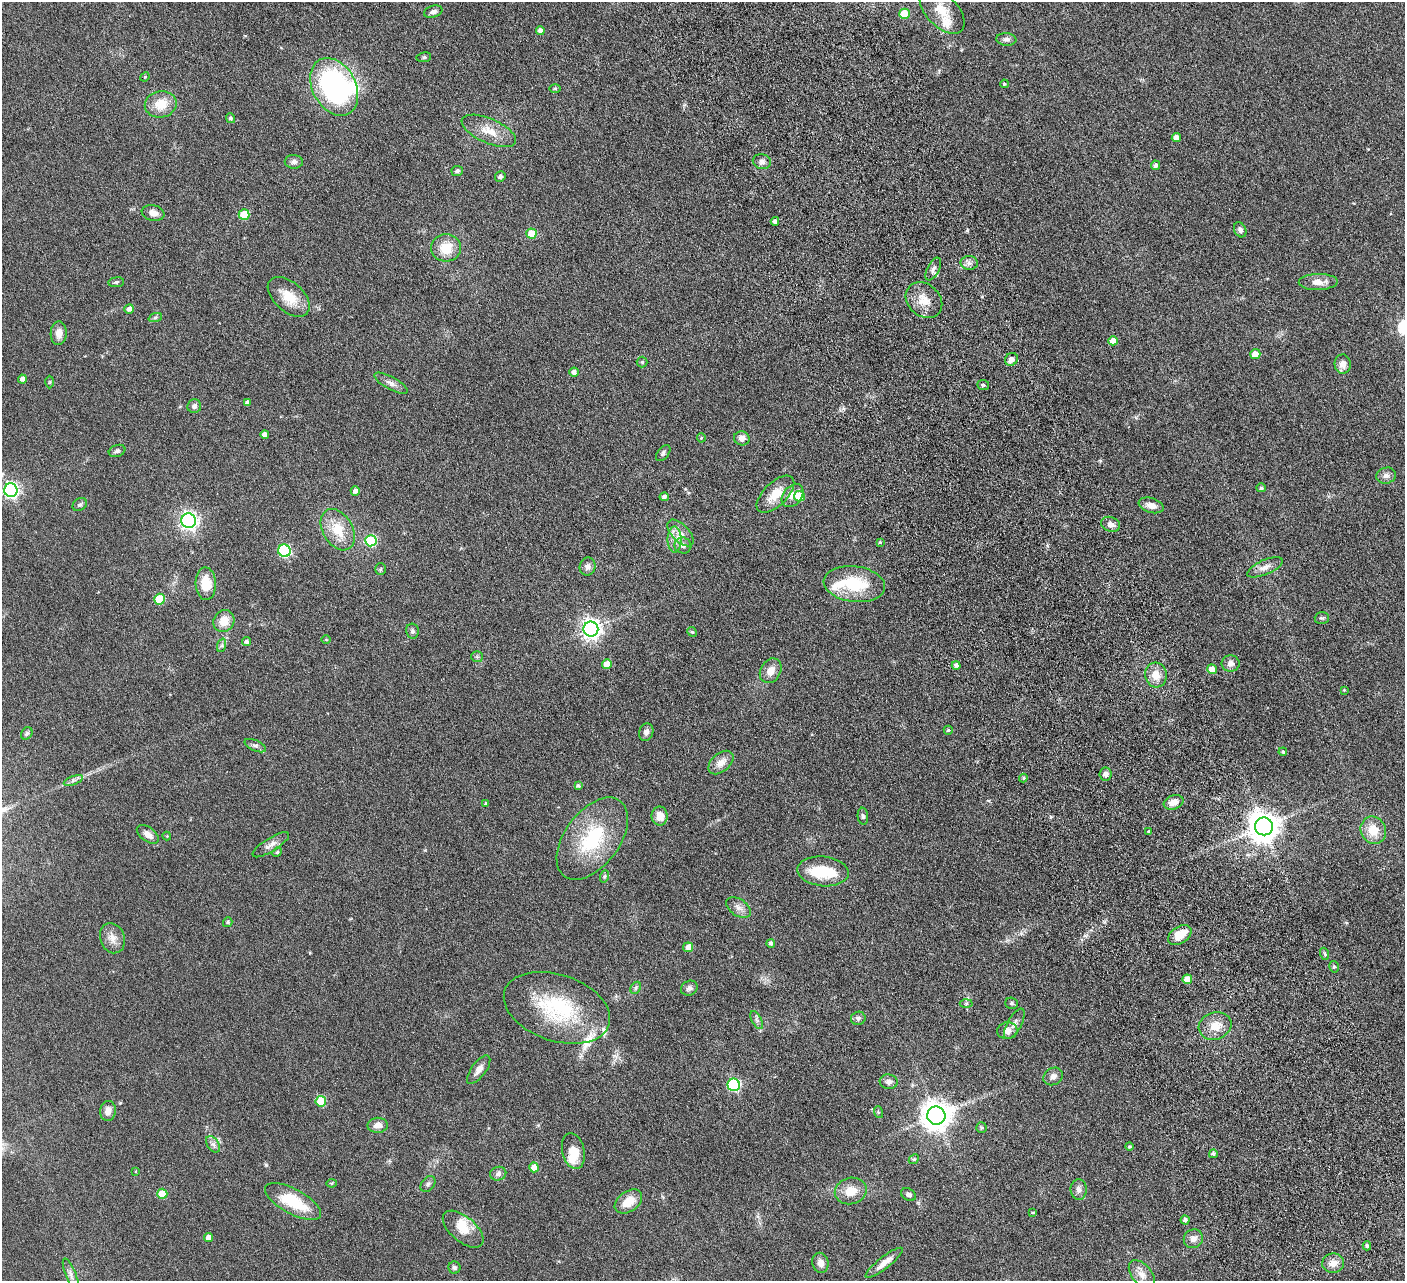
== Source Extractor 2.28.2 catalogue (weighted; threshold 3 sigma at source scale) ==
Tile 6 of 4 x 4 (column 2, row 2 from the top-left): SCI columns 1461-2863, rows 2881-4159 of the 5728 x 5631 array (HDU 1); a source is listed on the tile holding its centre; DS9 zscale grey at full resolution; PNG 1407 x 1283 px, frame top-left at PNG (2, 2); each listed source drawn as its Kron ellipse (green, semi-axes under 4 px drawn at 4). Nothing masked; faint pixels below the display range render black.
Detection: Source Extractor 2.28.2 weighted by HDU 2 'WHT'; one run over the whole footprint, this tile lists its part. Background 0.0566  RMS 0.0062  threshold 0.0255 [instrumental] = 3 sigma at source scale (4.09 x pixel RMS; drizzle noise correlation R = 1.36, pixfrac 0.8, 0.05/0.05 arcsec/px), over >= 5 px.
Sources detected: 182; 4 inside a brighter object's white glare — neither listed nor drawn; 5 inside a brighter listed object's ellipse — not listed separately; the other 173 listed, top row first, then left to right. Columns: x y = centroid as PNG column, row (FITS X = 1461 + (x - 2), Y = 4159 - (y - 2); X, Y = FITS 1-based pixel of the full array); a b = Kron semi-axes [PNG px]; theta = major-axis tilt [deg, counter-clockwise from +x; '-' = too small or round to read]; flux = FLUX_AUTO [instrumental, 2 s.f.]
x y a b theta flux
942 11 28 15 -46 13
433 12 9 6 16 1.9
904 14 5 5 - 16
540 30 4 4 - 2.2
1006 39 10 6 -5 1.9
424 57 7 5 10 0.98
145 77 5 4 - 0.62
1004 84 4 4 - 0.76
334 87 31 21 -61 120
555 88 6 4 0 0.74
161 104 16 13 11 11
230 118 5 4 - 1.2
489 131 29 12 -24 9.6
1176 138 4 4 - 3.9
294 162 9 7 -2 2.1
762 162 9 7 -14 2.2
1155 165 5 4 - 1.7
457 171 5 5 - 1.5
500 177 5 5 - 1.9
153 213 11 8 -12 3.9
244 215 5 5 - 18
775 221 4 4 - 1.8
1240 230 8 6 -63 1.8
531 234 5 5 - 14
446 248 15 13 4 11
969 263 8 7 - 2.1
933 269 12 6 62 2.1
116 282 8 5 8 0.94
1318 282 19 8 1 5.6
289 297 25 14 -42 13
924 300 20 16 -42 9.2
129 309 5 4 - 2.2
155 318 7 4 20 0.93
59 333 12 8 88 4.4
1113 341 5 4 - 5.1
1255 354 5 5 - 5.9
1011 359 7 6 - 2.9
642 362 5 5 - 0.92
1343 364 9 8 - 3.6
574 372 4 4 - 2.5
22 379 4 4 - 2
50 382 6 4 88 0.67
391 383 18 6 -28 3
983 385 6 5 - 0.91
247 403 4 4 - 1.9
194 406 7 7 - 1.9
265 434 4 4 - 2.8
701 438 4 4 - 0.64
742 438 8 7 - 2.9
117 451 8 5 20 1.5
663 453 9 5 51 1.5
1386 476 10 8 12 2.3
1261 488 4 4 - 1.2
11 490 7 6 - 140
355 491 4 4 - 2.7
775 494 23 11 44 11
793 496 13 9 51 4.9
799 496 5 5 - 14
664 497 4 4 - 1.7
80 505 8 6 36 1.3
1151 505 13 7 -17 4.3
189 521 7 7 - 190
1110 524 9 7 -20 2.6
338 530 22 15 -60 14
680 533 16 8 -46 4.9
675 539 13 7 90 4.2
371 541 6 5 - 29
880 542 4 3 - 0.68
683 545 8 8 - 3.1
284 551 6 6 - 55
588 566 9 7 71 2.5
1265 567 19 7 24 4.2
380 569 6 5 - 0.79
206 584 16 10 -87 12
854 584 31 18 -8 26
159 599 5 5 - 19
1322 618 7 5 -1 0.96
224 621 11 10 - 7.8
591 629 7 7 - 290
412 631 7 6 - 1.3
692 632 5 4 - 0.7
326 639 4 3 - 0.45
247 642 4 4 - 1.5
222 645 7 4 71 0.96
477 657 6 5 - 0.97
1231 663 9 8 - 3
607 664 5 5 - 6
956 665 4 4 - 2
1212 669 5 4 - 4.9
771 671 13 10 60 5.3
1156 675 12 11 - 7.1
1344 690 4 3 - 0.52
948 730 4 4 - 1
646 732 9 7 72 2.2
27 733 6 5 - 1.1
255 746 11 5 -23 1.8
1283 752 4 4 - 0.9
721 763 14 9 41 4.8
1106 774 6 6 - 2.1
1023 778 4 4 - 0.64
73 780 10 3 21 1.4
578 785 4 3 - 0.93
1174 802 10 7 20 5.4
486 804 4 3 - 0.87
660 816 9 8 - 5.8
863 816 8 5 -83 1.4
1264 826 9 9 - 870
1373 830 14 12 -65 10
1149 831 3 3 - 0.81
148 834 12 7 -36 3.9
167 836 4 4 - 0.54
592 839 47 27 53 39
271 845 21 6 32 3.5
277 852 5 4 - 0.85
823 871 25 14 -6 19
605 876 6 4 70 0.8
738 907 13 8 -35 3.5
228 922 5 4 - 1.1
1180 935 13 8 33 9.4
112 938 15 12 -70 5
771 943 4 4 - 1.7
688 947 5 5 - 4.3
1325 954 6 4 -71 0.85
1334 967 6 4 -77 0.95
1187 979 5 5 - 6.9
636 988 6 4 62 1.1
689 988 8 7 - 2.1
966 1003 6 4 1 0.87
1012 1003 6 5 - 0.91
557 1008 55 33 -19 48
858 1018 7 6 - 1.6
757 1020 10 5 -62 1.6
1014 1024 17 7 61 3.1
1215 1026 16 13 18 8.3
1007 1031 10 8 8 3.4
479 1070 17 7 53 4
1053 1076 10 8 31 2.9
889 1082 9 7 -8 2.2
734 1085 6 6 - 68
321 1101 5 5 - 19
108 1111 10 8 83 3.8
878 1112 6 4 -73 0.69
936 1116 9 9 - 750
378 1125 10 7 3 3.9
981 1128 5 5 - 1
213 1144 9 6 -53 2
1129 1147 4 4 - 0.69
573 1151 18 11 -77 11
1213 1154 4 4 - 1.3
914 1159 5 4 - 0.7
534 1167 5 5 - 7.9
135 1171 4 3 - 0.41
498 1174 8 7 - 1.9
332 1183 5 4 - 0.57
428 1184 9 6 51 1.6
1079 1189 10 8 -84 2.6
851 1191 16 13 14 9
162 1194 5 5 - 12
909 1195 8 5 -31 1.6
293 1201 31 12 -28 23
628 1201 15 10 36 9.2
1033 1212 4 3 - 0.56
1185 1220 4 4 - 1.6
463 1229 24 12 -40 9.6
209 1237 4 4 - 2.8
1193 1239 10 9 - 3.3
1367 1246 4 4 - 1.3
820 1263 10 8 -75 4
884 1263 23 6 38 5.4
1333 1263 11 9 9 4.7
454 1268 6 6 - 1.4
71 1274 17 5 -68 2.2
1142 1275 17 10 -52 4.9